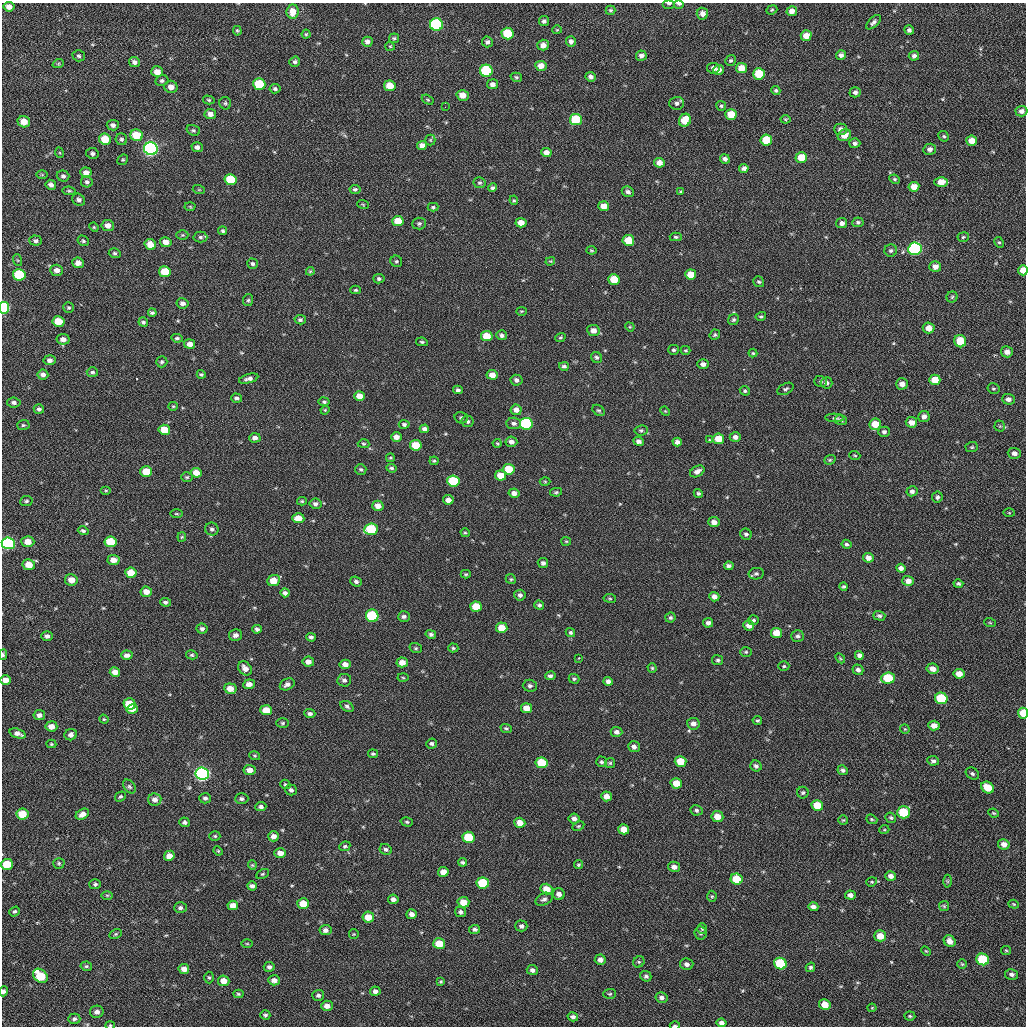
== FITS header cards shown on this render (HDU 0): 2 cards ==
NAXIS1  =                 1024 / length of data axis 1
NAXIS2  =                 1024 / length of data axis 2

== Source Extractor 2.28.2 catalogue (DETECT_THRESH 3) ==
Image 1024 x 1024 px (HDU 0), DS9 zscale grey, 1 PNG px = 1 image px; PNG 1028 x 1028 px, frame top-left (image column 1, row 1024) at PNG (2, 3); each listed source drawn as its Kron ellipse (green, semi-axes under 4 px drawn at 4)
Background 49.7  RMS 11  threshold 31.7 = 3 sigma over >= 5 px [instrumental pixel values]
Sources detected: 520; of the 520, the 500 brightest by FLUX_AUTO listed and drawn (20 fainter detections omitted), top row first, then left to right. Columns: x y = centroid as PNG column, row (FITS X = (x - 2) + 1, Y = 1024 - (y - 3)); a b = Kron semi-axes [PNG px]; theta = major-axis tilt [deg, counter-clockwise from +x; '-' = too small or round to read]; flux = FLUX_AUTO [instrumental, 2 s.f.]
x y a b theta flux
669 3 6 3 0 1200
679 4 5 3 - 2200
9 7 5 4 - 3700
611 10 5 4 - 1200
772 10 6 4 22 890
792 11 5 5 - 4100
293 12 7 6 - 7000
702 14 6 5 - 4200
544 21 5 5 - 1700
873 22 9 5 43 2100
436 25 6 6 - 83000
557 30 4 4 - 690
909 30 5 4 - 2000
237 31 5 4 - 850
507 33 6 6 - 25000
306 34 4 4 - 850
806 35 5 5 - 6700
394 38 5 5 - 1200
571 41 5 5 - 2300
367 42 5 5 - 2700
487 42 5 5 - 2100
543 45 5 5 - 4400
390 46 5 4 - 730
841 55 5 4 - 2300
79 56 6 5 - 1400
641 56 5 5 - 2800
914 56 5 5 - 1800
731 60 6 5 - 1200
134 62 5 5 - 2400
295 62 5 5 - 1600
58 64 6 3 19 860
541 66 5 5 - 5900
713 68 6 5 - 2600
741 68 5 5 - 8400
719 70 5 5 - 3500
486 71 6 6 - 52000
157 72 6 5 - 5100
759 74 6 6 - 20000
516 77 6 4 -15 1100
591 77 5 4 - 2600
162 81 6 5 - 1600
259 84 6 5 - 29000
492 84 5 5 - 2800
390 86 6 5 - 11000
171 87 6 6 - 4900
275 89 5 4 - 1400
776 90 4 4 - 1200
855 92 5 5 - 2100
463 95 6 5 - 5100
209 100 6 4 -16 1100
428 100 6 4 -31 910
225 103 6 6 - 1300
677 103 7 6 - 2300
721 106 5 5 - 1100
445 107 2 2 - 2700
1021 111 6 5 - 2900
210 114 6 5 - 3800
731 114 5 5 - 12000
785 119 5 3 - 780
576 120 6 5 - 31000
685 120 7 5 60 12000
24 122 6 5 - 8900
113 125 6 5 - 2600
841 129 6 5 - 2700
193 130 7 5 -19 1300
136 135 6 5 - 20000
844 135 7 5 29 6200
944 136 6 4 -42 1200
105 139 6 5 - 15000
121 139 6 5 - 1600
430 140 5 5 - 970
766 140 6 5 - 19000
972 141 5 5 - 6200
855 143 5 5 - 1800
422 145 5 4 - 4400
197 147 5 5 - 2700
151 149 7 6 - 260000
930 149 6 5 - 2500
60 153 5 3 - 710
92 153 6 5 - 1800
546 153 5 4 - 4900
801 157 5 5 - 11000
725 159 5 4 - 2300
123 160 6 4 42 960
659 163 5 5 - 4700
744 168 5 4 - 2500
86 172 5 5 - 3900
42 175 6 4 -1 890
63 176 6 5 - 1700
895 179 5 3 - 970
230 180 6 5 - 28000
87 182 6 5 - 1700
941 182 7 5 1 7700
480 183 6 5 - 1300
51 185 5 5 - 2700
914 187 5 5 - 6400
493 188 4 4 - 1300
355 189 5 4 - 1500
199 190 6 4 -18 700
69 191 6 4 -8 1100
628 192 6 5 - 2100
681 192 4 4 - 940
79 200 7 5 -36 2600
514 200 5 4 - 870
363 204 6 3 -20 730
604 206 5 5 - 5600
190 207 5 3 - 720
433 207 5 4 - 1100
398 221 5 5 - 13000
858 222 5 5 - 1300
521 223 5 4 - 6600
842 223 5 5 - 2600
419 224 7 6 - 1600
108 225 6 5 - 4500
94 227 5 4 - 830
223 231 4 4 - 1300
182 235 6 5 - 1100
200 237 7 5 -1 1700
676 237 6 4 -2 1100
963 237 6 5 - 1100
628 240 6 5 - 17000
36 241 6 5 - 1800
83 241 6 5 - 1300
166 242 6 5 - 5000
999 242 5 4 - 1000
150 244 6 5 - 7600
915 249 7 6 - 140000
591 250 5 3 - 760
891 251 6 6 - 1700
115 253 6 5 - 1200
17 260 6 4 -71 770
396 261 6 5 - 1300
550 261 5 4 - 730
78 263 6 5 - 5000
253 264 5 5 - 1600
935 267 6 5 - 4600
57 270 6 5 - 4000
1023 270 5 5 - 8500
310 271 4 3 - 790
165 272 6 5 - 15000
691 274 5 5 - 11000
19 275 6 5 - 40000
379 279 5 4 - 1400
614 279 6 5 - 15000
759 282 6 5 - 1300
356 290 5 4 - 980
952 297 5 5 - 1200
248 300 6 5 - 1200
183 303 6 5 - 2700
68 307 6 5 - 1300
4 308 6 5 - 77000
521 311 5 3 - 690
152 313 4 3 - 1400
761 316 5 4 - 1000
300 320 6 4 -13 1600
733 320 6 5 - 1400
59 321 6 5 - 16000
143 322 5 4 - 1400
630 327 5 4 - 700
929 328 6 5 - 6500
593 330 6 5 - 4700
502 335 5 5 - 2200
715 335 5 5 - 1200
487 336 6 5 - 14000
560 337 5 4 - 920
177 338 6 4 -7 1400
63 339 6 5 - 3600
960 341 6 6 - 15000
422 342 6 4 -11 1000
190 344 5 4 - 4300
674 350 5 5 - 1200
686 350 5 3 - 880
1007 352 6 5 - 3500
753 353 4 4 - 870
597 357 6 5 - 1400
49 360 6 5 - 2600
162 362 5 5 - 1300
703 364 5 5 - 3000
564 366 5 4 - 1600
92 372 5 5 - 1400
201 374 4 3 - 1100
43 375 5 5 - 2700
492 375 5 5 - 5800
249 379 10 4 15 2600
516 380 6 5 - 2600
935 380 5 5 - 9700
821 381 6 5 - 1300
826 383 6 5 - 2000
902 384 6 5 - 4500
785 389 9 5 27 1700
993 389 6 5 - 1100
458 390 5 4 - 1700
745 391 5 4 - 1200
359 396 5 5 - 8100
237 398 6 4 -19 2000
1008 399 6 5 - 3000
324 402 5 4 - 1300
14 403 7 5 -7 2100
173 406 5 4 - 830
39 409 5 4 - 1600
325 410 4 4 - 710
516 410 5 5 - 4100
599 410 7 5 -35 1200
665 411 5 4 - 800
924 416 6 5 - 3600
461 418 7 5 -15 1500
835 418 9 4 -4 1400
841 420 6 5 - 1700
467 421 6 5 - 1700
911 422 6 5 - 5200
514 423 7 6 - 2200
404 424 5 4 - 1500
526 424 6 6 - 76000
875 424 6 5 - 12000
23 425 6 5 - 1200
1000 426 5 5 - 1000
424 429 4 4 - 2600
164 430 6 5 - 12000
641 430 6 5 - 1200
884 432 5 5 - 1800
396 437 5 4 - 4400
735 437 5 5 - 3000
255 438 5 4 - 2700
718 439 5 5 - 13000
709 440 3 3 - 1100
638 441 5 4 - 2600
511 442 6 5 - 3300
677 442 5 4 - 2800
497 443 4 4 - 780
364 444 6 4 -2 1100
416 445 5 5 - 15000
972 447 6 5 - 1100
1014 453 6 5 - 3100
855 455 5 3 - 720
390 458 4 3 - 790
830 460 6 4 21 940
434 461 4 3 - 1100
391 468 5 4 - 1400
361 469 5 5 - 1400
509 469 6 5 - 16000
697 471 8 5 29 3600
146 472 6 5 - 15000
196 473 5 5 - 8000
501 475 5 5 - 10000
187 477 6 4 1 1000
453 481 6 5 - 43000
545 481 5 3 - 690
106 490 5 3 - 810
912 491 5 5 - 2000
556 492 6 4 10 1100
514 493 5 4 - 3400
698 493 5 4 - 1300
937 497 5 5 - 1600
448 500 5 4 - 4400
26 501 6 5 - 1500
302 501 5 4 - 950
315 504 6 5 - 2300
378 506 6 5 - 4700
1009 513 5 3 - 740
176 514 6 3 -1 790
298 518 6 5 - 9200
714 522 6 5 - 4200
212 529 7 6 - 1900
371 529 7 5 6 39000
83 531 5 4 - 1400
465 533 5 4 - 830
746 534 6 5 - 1800
182 537 4 4 - 770
28 541 6 5 - 7900
566 541 5 4 - 760
111 542 6 5 - 22000
8 543 6 6 - 130000
847 544 5 4 - 1400
868 558 5 5 - 4000
113 560 6 5 - 6500
543 563 5 5 - 2100
29 565 6 5 - 10000
729 566 5 4 - 1900
901 568 5 4 - 2900
131 573 6 5 - 13000
466 574 5 4 - 910
756 574 7 5 10 1500
511 579 5 4 - 980
71 580 6 5 - 6600
274 580 7 5 23 11000
356 581 6 5 - 1900
908 581 6 5 - 4500
958 584 5 4 - 1300
844 586 4 4 - 1000
146 592 6 5 - 6600
285 593 4 4 - 2200
520 595 5 5 - 2200
714 597 5 4 - 3800
610 598 6 3 -9 820
165 602 5 4 - 1500
539 605 5 4 - 1500
476 607 6 5 - 18000
372 616 6 6 - 58000
404 616 6 5 - 1900
879 616 6 4 -15 1500
670 618 5 5 - 1400
754 620 5 5 - 1300
708 623 5 5 - 2300
990 623 6 3 -19 800
749 625 5 5 - 4000
502 628 5 5 - 12000
202 629 5 5 - 1800
257 629 4 4 - 1800
570 632 5 4 - 1100
776 633 5 5 - 11000
431 634 5 4 - 1700
235 635 7 5 11 3000
47 636 5 5 - 2200
798 636 6 5 - 1800
311 637 4 4 - 1800
416 648 6 5 - 1000
453 648 5 4 - 1000
746 652 6 5 - 1000
3 655 5 4 - 1700
127 655 6 4 -4 2900
192 655 6 4 -14 1100
859 655 4 4 - 2500
579 658 3 2 - 960
840 658 6 3 -45 720
718 660 5 5 - 1400
308 662 6 5 - 4100
402 662 5 5 - 6800
345 664 5 4 - 3900
784 666 5 4 - 1100
245 668 8 5 -47 4600
652 668 4 4 - 830
932 669 6 5 - 4800
858 670 5 5 - 2300
115 672 5 4 - 5100
959 674 5 5 - 6900
550 676 5 4 - 1700
403 678 5 3 - 710
888 678 7 5 4 30000
574 679 5 4 - 1100
6 680 5 5 - 5700
344 680 7 6 - 2200
608 681 4 4 - 2400
249 684 6 5 - 4100
287 684 8 5 27 2800
530 686 7 6 - 1900
230 689 6 5 - 6700
941 698 6 5 - 36000
129 704 6 5 - 17000
347 706 7 4 -32 1500
527 708 5 5 - 7400
132 709 5 4 - 6500
266 710 6 5 - 9700
1023 713 5 5 - 14000
310 714 5 4 - 2000
39 715 5 5 - 2800
104 719 5 4 - 840
757 720 5 4 - 1100
283 723 6 5 - 1100
693 724 6 6 - 3700
934 725 5 5 - 5000
51 726 6 5 - 5100
506 728 6 4 -24 1100
905 729 5 5 - 770
617 732 6 5 - 2600
18 733 8 4 -18 3600
71 735 6 5 - 2700
432 743 5 5 - 1600
51 744 5 4 - 950
634 747 6 5 - 2900
373 754 5 4 - 1200
255 756 5 4 - 830
681 761 6 5 - 13000
933 761 6 5 - 1800
601 762 5 5 - 1200
542 763 6 5 - 20000
610 763 5 5 - 1000
756 766 6 5 - 1600
250 770 6 5 - 4900
843 770 5 5 - 1700
202 774 7 6 - 260000
972 774 7 5 -34 1500
676 783 5 5 - 9800
285 784 5 4 - 1100
129 787 8 5 -50 1400
988 787 7 5 -32 15000
291 790 5 5 - 1700
803 793 6 5 - 1300
120 796 6 4 33 1200
606 796 5 5 - 5700
205 798 6 5 - 1900
155 799 6 6 - 3500
242 799 6 5 - 1900
817 805 6 5 - 15000
261 807 5 4 - 1900
696 810 6 5 - 1300
904 812 6 6 - 31000
994 813 5 3 - 800
22 814 6 5 - 14000
82 814 7 5 30 4400
717 816 6 5 - 8100
574 818 5 5 - 2900
891 818 5 5 - 1300
872 819 6 4 -21 990
843 820 5 5 - 960
184 822 5 4 - 1600
407 822 6 4 -16 1200
520 823 5 5 - 6800
578 826 6 4 27 960
624 829 5 5 - 8400
884 830 5 3 - 720
215 836 5 4 - 970
274 836 5 5 - 3600
468 837 6 5 - 26000
1004 844 6 5 - 4400
345 846 6 4 25 1300
386 849 6 5 - 1600
218 851 5 4 - 690
280 853 6 5 - 5200
169 856 5 5 - 4400
462 862 4 4 - 1200
59 863 6 5 - 1200
7 864 6 5 - 18000
252 865 4 4 - 750
578 865 4 4 - 1000
674 867 6 5 - 3200
443 872 5 5 - 6100
262 874 7 4 26 1000
891 876 5 4 - 3300
736 879 6 5 - 20000
947 881 6 4 -90 880
872 882 5 4 - 920
483 883 6 5 - 30000
95 884 5 5 - 1300
252 886 5 4 - 2100
547 889 6 5 - 9600
559 894 6 6 - 3600
107 895 6 4 0 940
850 895 5 4 - 2900
712 896 6 4 89 1000
393 899 5 4 - 2800
544 899 9 6 24 2100
463 902 6 5 - 9100
303 903 6 5 - 12000
1014 904 5 4 - 800
233 905 5 4 - 4800
944 906 5 5 - 950
813 907 5 4 - 3100
180 908 6 5 - 2000
15 911 6 4 38 1200
460 912 6 5 - 2100
411 914 5 5 - 3400
368 917 6 5 - 8400
521 926 6 5 - 2100
474 929 5 4 - 1800
702 929 5 4 - 1100
325 930 6 5 - 2700
701 933 6 6 - 1500
116 934 6 4 27 1100
354 934 5 4 - 700
880 936 6 5 - 8900
950 941 6 5 - 5200
247 944 5 3 - 810
439 944 6 5 - 15000
1006 950 5 4 - 870
926 951 5 3 - 730
983 959 6 5 - 36000
600 960 5 5 - 3400
639 962 6 5 - 1200
780 963 6 5 - 36000
687 964 7 5 -12 2700
962 964 5 4 - 810
86 966 6 4 -11 1200
269 967 5 5 - 2000
810 967 5 4 - 1300
184 969 5 5 - 4300
532 970 5 5 - 2200
1011 974 6 5 - 2200
40 976 8 6 -42 27000
646 976 5 5 - 1600
209 978 6 4 -87 1100
274 980 6 5 - 3600
224 981 6 5 - 5900
441 981 4 4 - 920
3 991 5 4 - 1800
375 991 5 4 - 2800
238 994 5 4 - 950
610 994 6 5 - 1100
318 995 6 5 - 1500
662 998 6 5 - 2400
825 1005 6 5 - 9300
327 1006 6 5 - 3900
872 1008 4 4 - 680
97 1012 7 6 - 3000
265 1015 5 4 - 1500
910 1016 5 4 - 1000
573 1017 5 4 - 1900
74 1019 6 5 - 1800
722 1023 5 4 - 2500
110 1025 4 4 - 780
675 1026 5 2 - 1000
At the frame edge (FLAGS 8, measured only in part): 11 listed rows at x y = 669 3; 679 4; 1023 270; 4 308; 8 543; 3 655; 6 680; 1023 713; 3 991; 110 1025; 675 1026
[20 fainter detections neither listed nor drawn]